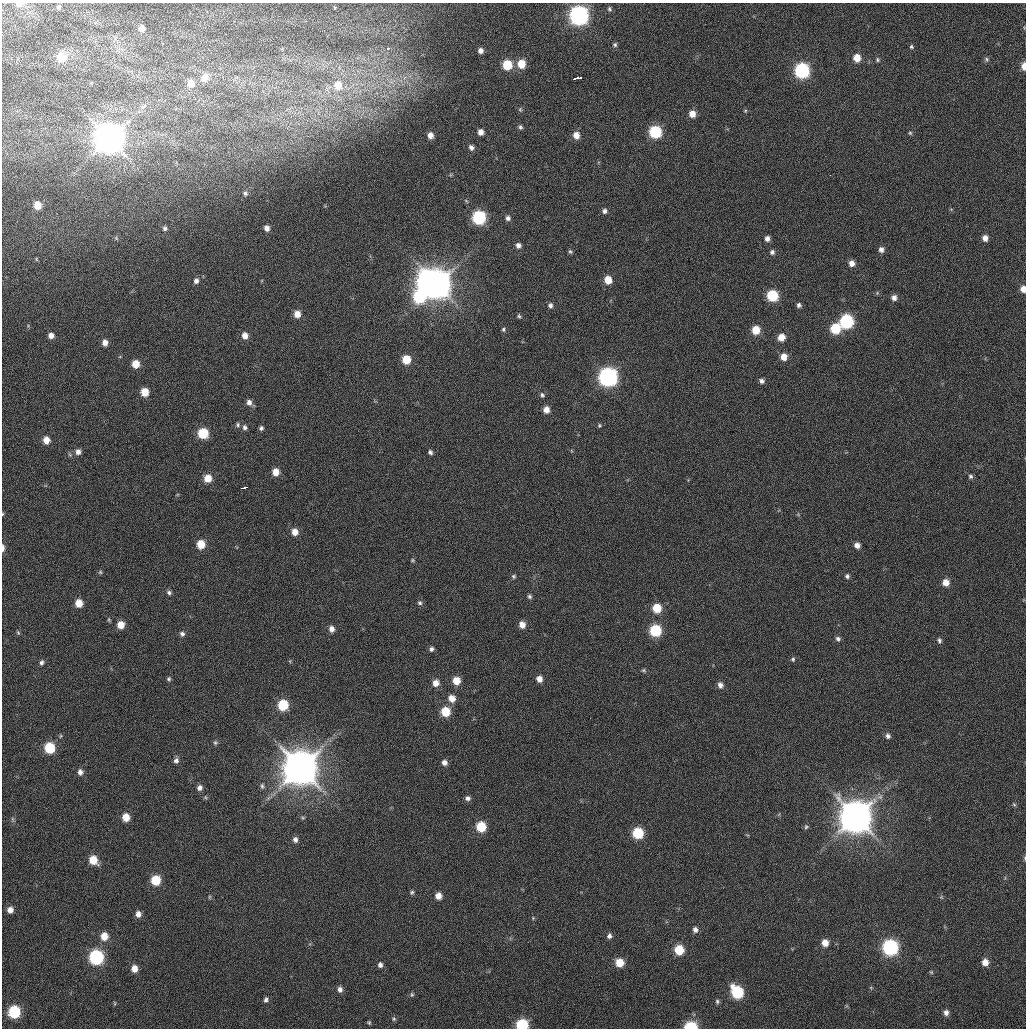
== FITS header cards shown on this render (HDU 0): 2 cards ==
NAXIS1  =                 1024 / Comment
NAXIS2  =                 1026 / Comment

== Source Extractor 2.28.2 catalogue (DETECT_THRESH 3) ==
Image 1024 x 1026 px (HDU 0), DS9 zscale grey, 1 PNG px = 1 image px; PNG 1028 x 1030 px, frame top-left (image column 1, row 1026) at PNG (2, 3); no overlay
Background 23.6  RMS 3.9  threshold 11.7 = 3 sigma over >= 5 px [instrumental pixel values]
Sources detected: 182; all 182 listed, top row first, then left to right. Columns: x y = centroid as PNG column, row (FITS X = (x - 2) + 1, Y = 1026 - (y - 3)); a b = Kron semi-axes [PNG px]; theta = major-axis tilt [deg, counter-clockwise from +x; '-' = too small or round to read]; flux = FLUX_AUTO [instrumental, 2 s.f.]
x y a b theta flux
19 4 7 4 0 1.7e+03
59 7 4 3 - 5.6e+02
609 9 5 5 - 4.3e+02
579 15 9 8 - 1.1e+05
142 28 6 5 - 1.8e+03
615 45 5 5 - 4.8e+02
911 47 5 5 - 4.4e+02
388 48 3 3 - 3.2e+03
480 51 5 5 - 1.2e+03
61 57 8 8 - 6.3e+03
857 58 7 7 - 3.8e+03
986 59 7 6 - 5.1e+02
877 60 6 6 - 4.6e+02
521 64 7 7 - 5.5e+03
507 65 7 7 - 9.1e+03
1024 66 7 4 -89 2.5e+03
802 70 8 8 - 4.4e+04
204 78 10 9 - 3.1e+03
576 78 9 3 10 1.6e+04
392 81 14 10 18 3.6e+03
191 83 8 7 - 3.4e+03
338 85 13 12 - 5.9e+03
143 107 10 6 21 1.1e+03
520 109 6 5 - 3.8e+02
745 111 5 4 - 3.1e+02
692 114 7 6 - 2.6e+03
520 127 6 5 - 5.5e+02
481 132 5 5 - 1.7e+03
655 132 7 7 - 2.2e+04
910 133 5 4 - 3.6e+02
430 135 7 6 - 1.8e+03
576 135 8 7 - 2.6e+03
109 138 10 10 - 6.3e+05
471 147 6 5 - 9.6e+02
245 193 5 5 - 5.0e+02
37 205 6 5 - 3.7e+03
604 211 6 6 - 9.0e+02
479 218 8 7 - 3.2e+04
508 218 6 5 - 8.3e+02
165 228 5 4 - 5.8e+02
267 228 6 5 - 1.3e+03
116 238 7 4 -46 3.9e+02
985 238 6 5 - 1.5e+03
767 239 6 5 - 1.1e+03
518 245 5 5 - 1.0e+03
881 250 7 6 - 1.1e+03
570 252 6 4 -47 4.4e+02
772 252 6 6 - 7.0e+02
852 263 6 6 - 1.7e+03
427 280 10 8 -82 1.4e+05
608 280 7 6 - 4.1e+03
196 281 5 5 - 9.7e+02
437 284 10 9 - 5.3e+05
1023 289 6 5 - 2.1e+03
877 293 5 5 - 3.1e+02
419 296 13 11 47 2.6e+04
772 296 7 7 - 1.5e+04
894 298 6 6 - 1.2e+03
550 305 6 5 - 7.5e+02
799 305 5 5 - 7.3e+02
297 314 6 6 - 2.5e+03
519 316 5 4 - 3.9e+02
846 321 8 8 - 3.2e+04
503 329 5 5 - 4.2e+02
835 329 7 7 - 1.0e+04
756 330 7 7 - 5.2e+03
51 335 5 5 - 1.4e+03
245 336 6 6 - 1.8e+03
781 337 7 7 - 3.2e+03
105 342 5 5 - 1.6e+03
783 357 7 7 - 2.7e+03
406 359 6 6 - 6.3e+03
136 364 6 6 - 3.8e+03
608 377 9 8 - 1.0e+05
761 381 6 5 - 8.8e+02
145 392 6 6 - 4.4e+03
542 395 7 5 -55 6.0e+02
249 402 7 6 - 1.3e+03
546 410 6 6 - 2.1e+03
238 425 7 6 - 6.2e+02
599 425 5 5 - 3.8e+02
245 427 7 6 - 8.2e+02
261 428 5 5 - 6.8e+02
203 433 7 7 - 1.2e+04
46 440 8 7 - 2.6e+03
78 452 7 7 - 1.4e+03
430 452 5 5 - 6.8e+02
276 472 7 6 - 2.9e+03
970 476 6 5 - 5.8e+02
208 478 7 7 - 4.1e+03
245 487 6 3 16 6.6e+03
3 514 5 3 - 2.5e+02
798 514 6 5 - 4.8e+02
295 532 7 7 - 2.3e+03
201 544 7 6 - 5.5e+03
857 545 8 7 - 1.8e+03
3 548 9 4 89 9.4e+02
412 560 5 4 - 3.2e+02
100 572 6 5 - 3.8e+02
513 576 5 5 - 4.4e+02
847 576 7 7 - 8.7e+02
946 583 8 7 - 3.0e+03
169 592 6 5 - 6.4e+02
529 596 6 4 -46 5.3e+02
79 603 7 6 - 3.7e+03
420 603 6 6 - 5.8e+02
657 608 7 7 - 6.5e+03
121 625 6 6 - 3.5e+03
522 625 6 6 - 2.1e+03
332 629 6 6 - 1.4e+03
655 631 7 7 - 1.8e+04
18 632 6 4 -68 3.5e+02
182 634 6 5 - 7.6e+02
838 639 7 6 - 8.1e+02
939 640 8 6 -73 7.4e+02
431 649 5 5 - 6.6e+02
793 659 6 5 - 4.6e+02
42 662 7 5 76 7.4e+02
644 670 6 5 - 4.0e+02
169 679 5 4 - 4.7e+02
539 679 6 5 - 1.9e+03
456 681 7 7 - 4.0e+03
436 683 7 6 - 2.1e+03
720 685 8 6 -65 1.3e+03
452 698 7 7 - 2.6e+03
283 705 7 7 - 1.3e+04
445 712 7 7 - 7.4e+03
888 736 6 5 - 7.8e+02
215 743 6 6 - 5.3e+02
49 748 7 7 - 1.3e+04
176 760 7 6 - 8.6e+02
444 762 6 5 - 1.2e+03
300 768 11 11 - 1.0e+06
80 772 7 6 - 1.1e+03
262 786 8 5 -83 6.3e+02
200 788 7 6 - 1.1e+03
468 798 6 6 - 8.3e+02
1014 804 6 4 -43 3.4e+02
126 817 6 6 - 4.0e+03
856 817 11 10 - 8.1e+05
303 818 5 5 - 3.6e+02
13 819 8 4 -81 5.0e+02
481 827 7 6 - 9.7e+03
806 827 6 5 - 4.4e+02
638 833 7 7 - 1.3e+04
295 840 6 5 - 1.1e+03
1025 858 6 3 -89 3.0e+02
93 860 7 6 - 5.4e+03
156 880 7 6 - 8.7e+03
412 892 7 5 28 5.3e+02
438 896 7 6 - 2.3e+03
209 897 6 3 89 2.8e+02
941 897 6 4 44 3.1e+02
10 910 5 5 - 1.6e+03
138 914 6 6 - 1.6e+03
533 918 6 5 - 4.1e+02
695 930 6 6 - 1.1e+03
104 936 8 7 - 3.7e+03
609 936 8 7 - 1.1e+03
825 943 8 7 - 2.7e+03
890 947 8 8 - 5.5e+04
679 950 7 7 - 8.6e+03
96 957 8 8 - 4.1e+04
985 962 7 6 - 2.4e+03
619 963 8 7 - 5.3e+03
380 965 9 7 -80 1.2e+03
134 969 7 7 - 2.7e+03
931 972 6 5 - 4.0e+02
871 988 6 4 -46 3.9e+02
340 989 9 7 -76 1.4e+03
737 992 9 7 -57 2.0e+04
412 995 6 6 - 5.8e+02
266 1000 8 7 - 9.3e+02
717 1001 7 6 - 6.2e+02
115 1003 8 4 90 4.2e+02
847 1006 6 4 -71 3.9e+02
14 1012 7 7 - 2.1e+04
946 1012 9 8 - 1.5e+03
394 1019 7 6 - 5.7e+02
369 1022 6 6 - 4.7e+02
522 1025 7 7 - 2.0e+04
691 1027 8 5 4 1.5e+04
At the frame edge (FLAGS 8, measured only in part): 8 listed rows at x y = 19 4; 1024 66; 1023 289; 3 514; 3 548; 1025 858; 522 1025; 691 1027